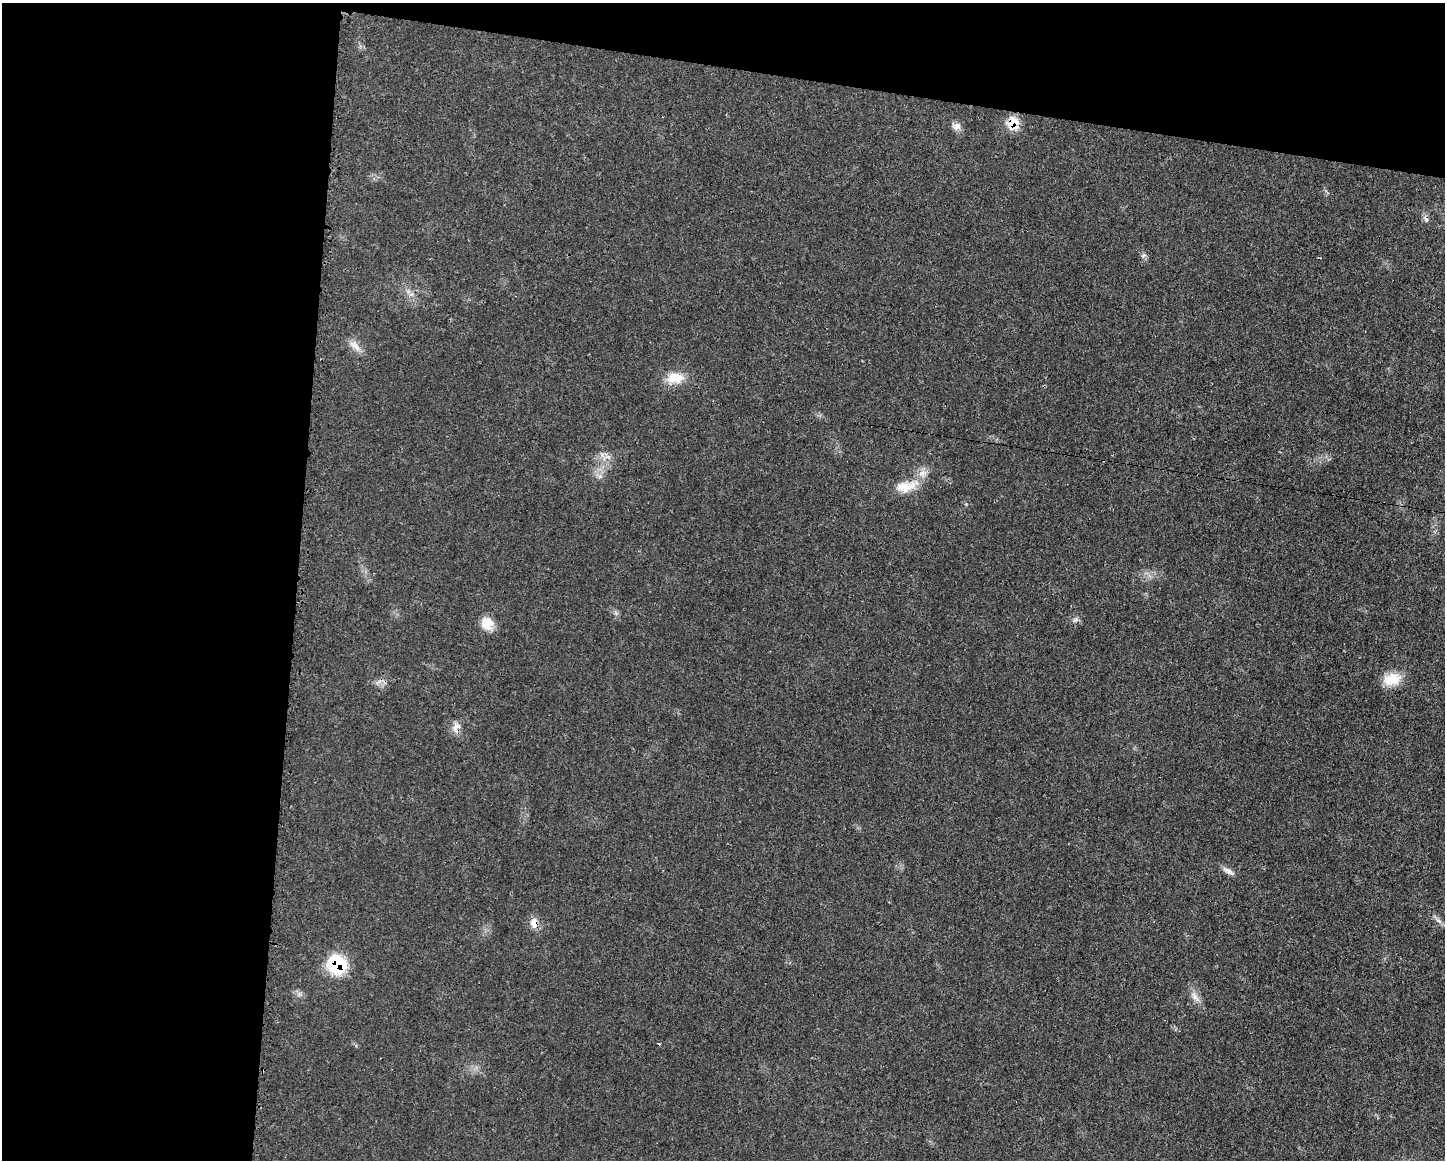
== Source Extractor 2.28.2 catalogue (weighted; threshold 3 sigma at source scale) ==
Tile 1 of 3 x 4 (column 1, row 1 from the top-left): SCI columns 114-1556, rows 3480-4637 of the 4674 x 4642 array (HDU 1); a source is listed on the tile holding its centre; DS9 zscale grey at full resolution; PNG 1447 x 1162 px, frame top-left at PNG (2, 3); no overlay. Shown black and unused: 27% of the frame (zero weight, under 3 of 4 exposures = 1% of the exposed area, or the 3 px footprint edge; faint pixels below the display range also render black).
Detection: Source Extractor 2.28.2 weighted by HDU 2 'WHT'; one run over the whole footprint, this tile lists its part. Background 0.021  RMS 0.0023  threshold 0.0102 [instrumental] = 3 sigma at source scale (4.5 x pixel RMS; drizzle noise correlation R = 1.50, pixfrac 1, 0.05/0.05 arcsec/px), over >= 5 px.
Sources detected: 20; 2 cosmic-ray / hot-pixel residue — not listed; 1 inside a brighter listed object's ellipse — not listed separately; the other 17 listed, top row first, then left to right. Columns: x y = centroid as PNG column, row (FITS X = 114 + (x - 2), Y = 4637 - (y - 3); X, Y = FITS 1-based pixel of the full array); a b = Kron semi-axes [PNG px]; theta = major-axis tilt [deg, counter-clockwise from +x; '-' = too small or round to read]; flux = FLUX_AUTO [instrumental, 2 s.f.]
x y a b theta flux
1013 123 17 15 89 3.9
957 126 12 9 25 1.3
1143 255 8 3 21 0.31
355 346 20 8 -44 1.9
675 378 24 14 8 4.4
608 456 9 4 -9 0.92
600 476 6 6 - 0.62
906 486 33 14 13 5
1076 619 8 4 19 0.49
487 623 17 14 -67 3.1
1392 679 23 15 14 4.5
456 727 15 10 68 1.8
1228 871 19 7 -30 1.3
1439 921 10 4 -30 0.73
534 923 13 10 -86 2.1
337 965 23 21 -67 10
1195 997 19 7 -54 1.7
Overlapping masked pixels (flux is a lower limit): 5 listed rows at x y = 1013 123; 456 727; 1228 871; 534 923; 337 965